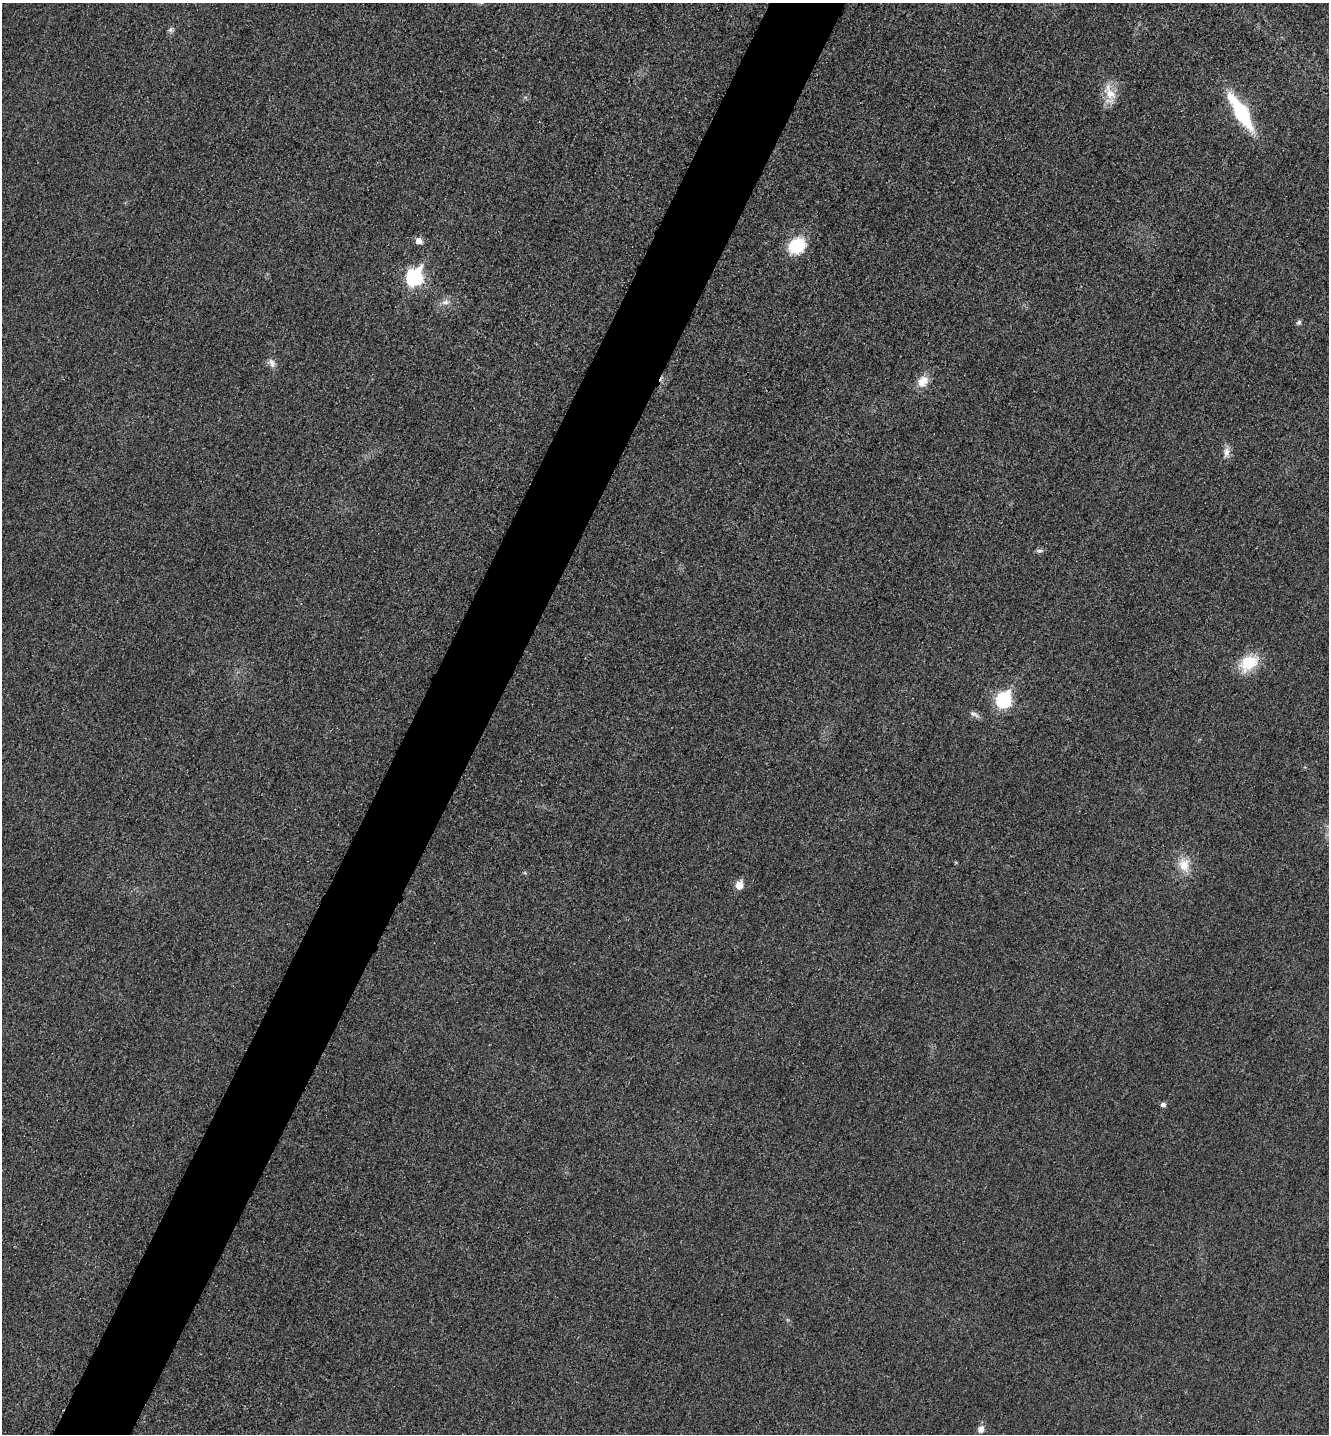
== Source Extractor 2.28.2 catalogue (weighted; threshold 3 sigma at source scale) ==
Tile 7 of 4 x 4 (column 3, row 2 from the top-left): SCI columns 2821-4147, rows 2885-4316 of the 5778 x 5772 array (HDU 1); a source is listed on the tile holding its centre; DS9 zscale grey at full resolution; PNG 1331 x 1436 px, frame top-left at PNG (2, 3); no overlay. Shown black and unused: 6% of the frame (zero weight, under 3 of 4 exposures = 2% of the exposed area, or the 3 px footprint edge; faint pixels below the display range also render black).
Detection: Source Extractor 2.28.2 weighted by HDU 2 'WHT'; one run over the whole footprint, this tile lists its part. Background 0.0187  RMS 0.0056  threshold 0.0252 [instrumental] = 3 sigma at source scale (4.5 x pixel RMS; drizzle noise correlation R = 1.50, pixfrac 1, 0.05/0.05 arcsec/px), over >= 5 px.
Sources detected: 20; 1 inside a brighter listed object's ellipse — not listed separately; the other 19 listed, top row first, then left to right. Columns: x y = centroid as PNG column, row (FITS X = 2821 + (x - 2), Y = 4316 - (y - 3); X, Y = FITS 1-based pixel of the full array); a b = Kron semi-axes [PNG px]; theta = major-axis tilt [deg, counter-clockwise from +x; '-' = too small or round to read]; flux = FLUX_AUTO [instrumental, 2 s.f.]
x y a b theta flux
170 29 7 6 - 1.5
1110 93 25 12 -65 10
1242 113 29 11 -60 51
419 241 6 6 - 4.9
797 246 16 13 41 26
414 277 9 7 61 120
445 302 12 7 9 3.2
1299 322 6 5 - 1.7
272 363 13 8 -59 3.1
923 381 16 12 55 7
1226 452 17 8 82 4
1039 551 10 5 5 1.4
1249 663 25 16 37 19
1004 700 8 7 - 99
974 714 15 6 -24 2.4
1184 865 22 15 -77 10
739 885 6 6 - 10
1163 1104 6 5 - 2
981 1429 10 8 65 3.2